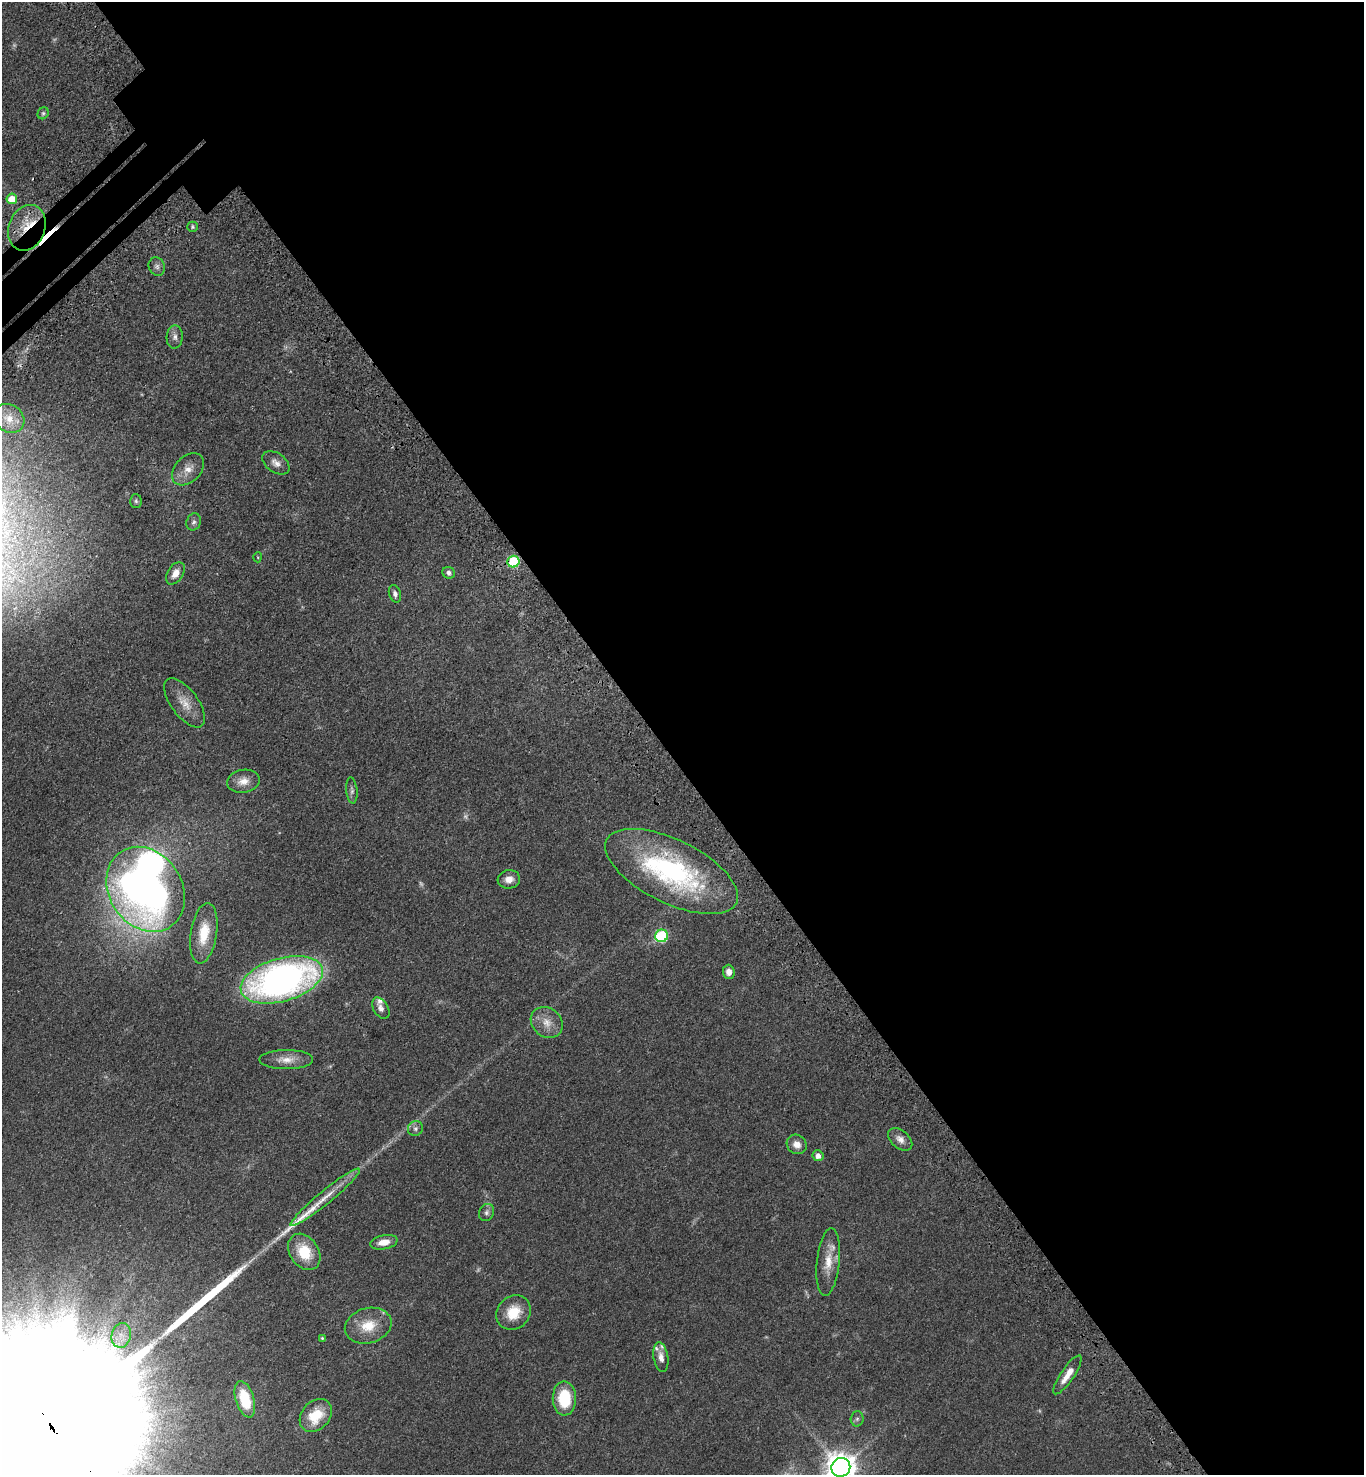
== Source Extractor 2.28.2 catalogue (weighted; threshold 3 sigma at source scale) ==
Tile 8 of 4 x 4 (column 4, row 2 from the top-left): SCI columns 4337-5698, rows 3046-4518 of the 6090 x 6092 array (HDU 1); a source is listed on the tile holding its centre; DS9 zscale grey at full resolution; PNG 1366 x 1477 px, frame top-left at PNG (2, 2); each listed source drawn as its Kron ellipse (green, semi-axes under 4 px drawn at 4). Shown black and unused: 53% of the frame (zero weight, under 3 of 4 exposures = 6% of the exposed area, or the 3 px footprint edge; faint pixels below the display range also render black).
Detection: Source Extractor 2.28.2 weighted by HDU 2 'WHT'; one run over the whole footprint, this tile lists its part. Background 0.0438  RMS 0.0052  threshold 0.0233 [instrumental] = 3 sigma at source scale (4.5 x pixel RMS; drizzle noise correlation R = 1.50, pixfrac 1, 0.05/0.05 arcsec/px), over >= 5 px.
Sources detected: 65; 5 too faint to see at this stretch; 1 inside a brighter object's white glare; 1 cosmic-ray / hot-pixel residue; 5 long thin detections or spike segments (spike, bleed or trail) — neither listed nor drawn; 4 inside a brighter listed object's ellipse — not listed separately; the other 49 listed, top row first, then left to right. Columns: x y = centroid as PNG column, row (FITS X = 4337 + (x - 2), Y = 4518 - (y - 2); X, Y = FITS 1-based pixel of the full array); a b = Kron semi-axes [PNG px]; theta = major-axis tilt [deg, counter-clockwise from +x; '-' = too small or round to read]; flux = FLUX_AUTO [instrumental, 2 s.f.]
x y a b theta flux
43 113 6 5 - 0.91
12 199 5 5 - 9.1
192 227 5 5 - 0.78
27 228 23 18 69 16
157 267 9 8 - 1.8
175 337 12 8 86 2.3
9 418 16 13 -35 6.1
276 463 15 9 -35 3.4
188 469 19 13 45 5.9
136 501 7 5 -88 0.96
194 522 9 7 65 1.6
258 557 5 3 - 0.47
513 562 6 5 - 35
175 573 12 7 57 4.7
449 573 6 5 - 1.6
395 594 9 6 -73 1.7
185 703 29 13 -53 8.1
243 781 16 11 9 5.3
352 790 13 5 -84 1.6
672 871 72 31 -26 94
509 879 11 9 8 4.2
146 889 45 36 -56 300
204 933 30 13 81 14
662 936 6 6 - 48
729 972 7 6 - 3
282 980 42 21 16 200
381 1008 11 7 -59 2.3
547 1022 17 14 -40 6.7
286 1060 27 9 0 6.2
415 1128 8 7 - 1.7
900 1139 14 9 -41 3.4
797 1144 10 9 - 3.8
818 1156 5 5 - 3
325 1197 44 6 39 9.3
487 1212 9 7 65 1.6
384 1242 14 7 11 5.7
304 1252 20 14 -56 15
828 1262 34 11 84 9.5
513 1313 18 16 45 12
368 1326 24 17 17 12
121 1335 12 9 77 5
322 1338 4 4 - 0.56
661 1357 15 7 -81 3.7
1067 1375 23 6 56 6.5
564 1398 17 11 -89 22
245 1399 19 9 -73 19
316 1415 18 14 48 15
857 1419 7 6 - 1.3
841 1467 9 9 - 810
Overlapping masked pixels (flux is a lower limit): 2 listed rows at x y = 27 228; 513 562
Isophote crosses this tile's border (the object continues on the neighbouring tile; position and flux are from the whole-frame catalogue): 1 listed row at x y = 841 1467